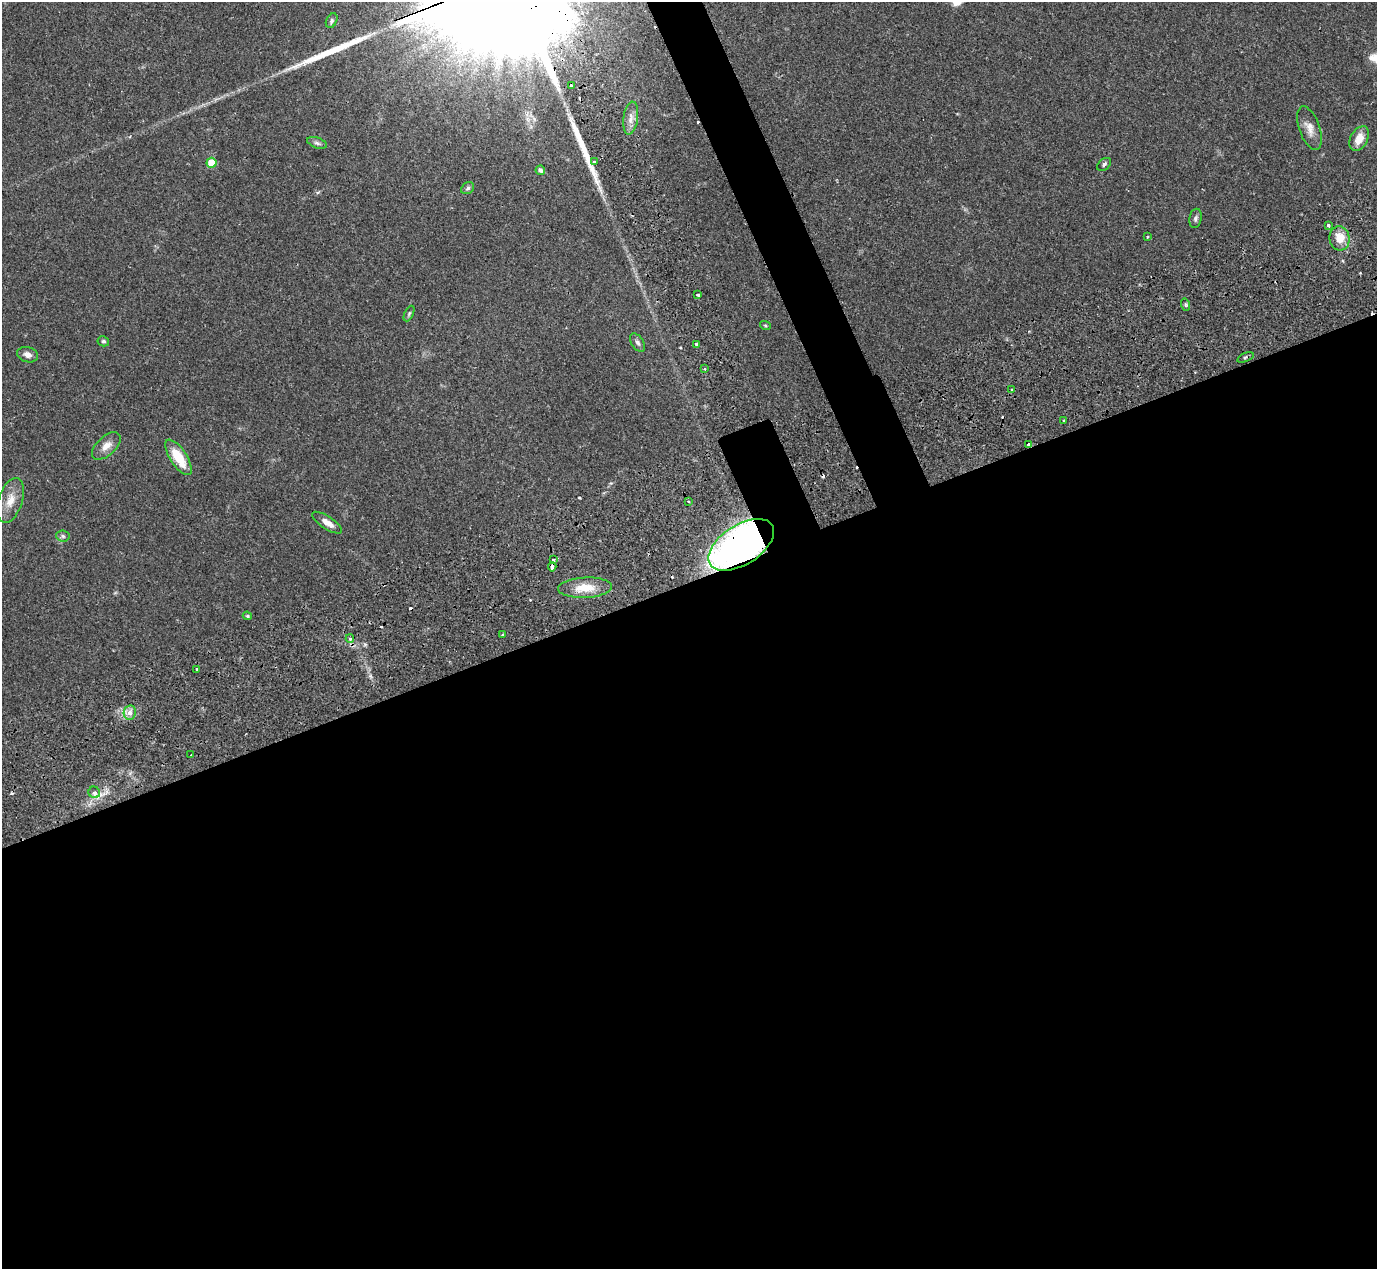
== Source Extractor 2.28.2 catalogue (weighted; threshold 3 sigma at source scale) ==
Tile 15 of 4 x 4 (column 3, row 4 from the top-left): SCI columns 2900-4274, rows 291-1557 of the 5747 x 5795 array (HDU 1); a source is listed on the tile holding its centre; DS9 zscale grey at full resolution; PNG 1379 x 1271 px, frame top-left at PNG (2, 2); each listed source drawn as its Kron ellipse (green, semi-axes under 4 px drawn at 4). Shown black and unused: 56% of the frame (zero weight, under 2 of 3 exposures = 9% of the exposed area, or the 3 px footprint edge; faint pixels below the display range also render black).
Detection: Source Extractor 2.28.2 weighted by HDU 2 'WHT'; one run over the whole footprint, this tile lists its part. Background 0.0827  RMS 0.0057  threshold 0.0258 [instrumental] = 3 sigma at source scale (4.5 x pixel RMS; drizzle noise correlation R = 1.50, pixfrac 1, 0.05/0.05 arcsec/px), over >= 5 px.
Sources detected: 57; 9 cosmic-ray / hot-pixel residue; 3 long thin detections or spike segments (spike, bleed or trail) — neither listed nor drawn; the other 45 listed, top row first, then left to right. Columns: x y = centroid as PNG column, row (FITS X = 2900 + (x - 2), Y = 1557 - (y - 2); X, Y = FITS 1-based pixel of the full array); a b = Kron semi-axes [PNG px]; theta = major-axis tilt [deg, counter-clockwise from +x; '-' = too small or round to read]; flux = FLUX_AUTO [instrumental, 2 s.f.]
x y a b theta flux
332 21 8 5 62 1.4
571 85 3 2 - 0.68
631 118 17 7 82 4.5
1310 128 23 10 -71 5.5
1359 139 13 8 63 6.9
317 143 10 5 -18 1.5
594 162 3 3 - 1.3
212 163 5 5 - 14
1104 164 8 5 39 1.2
540 170 5 4 - 2
468 188 7 5 34 1.3
1195 218 9 6 79 1.6
1328 225 3 3 - 2.1
1147 237 4 2 - 0.5
1340 238 12 10 -84 8.6
698 295 3 3 - 2.7
1186 305 6 4 -72 0.75
409 313 8 3 63 0.86
765 325 5 3 - 0.63
103 341 6 5 - 0.97
638 343 10 6 -58 1.7
696 344 3 3 - 2
28 355 11 7 -15 3.1
1245 357 9 3 21 0.83
704 369 3 2 - 0.86
1012 390 3 3 - 0.66
1064 421 3 2 - 0.72
1029 444 4 3 - 3.5
106 446 17 9 43 4.9
178 457 20 8 -57 15
10 500 23 12 72 8.4
688 501 3 2 - 0.83
327 523 17 6 -33 4.4
63 536 7 5 -6 1.3
741 545 37 20 32 220
553 560 4 3 - 2.3
552 567 4 3 - 3.1
585 588 27 10 3 11
247 616 5 3 - 0.65
503 634 3 2 - 0.56
350 638 4 3 - 1.5
197 669 3 2 - 0.74
130 712 7 6 - 4.2
191 755 3 2 - 0.66
94 792 6 5 - 3.5
Overlapping masked pixels (flux is a lower limit): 3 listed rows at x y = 1029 444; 741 545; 552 567